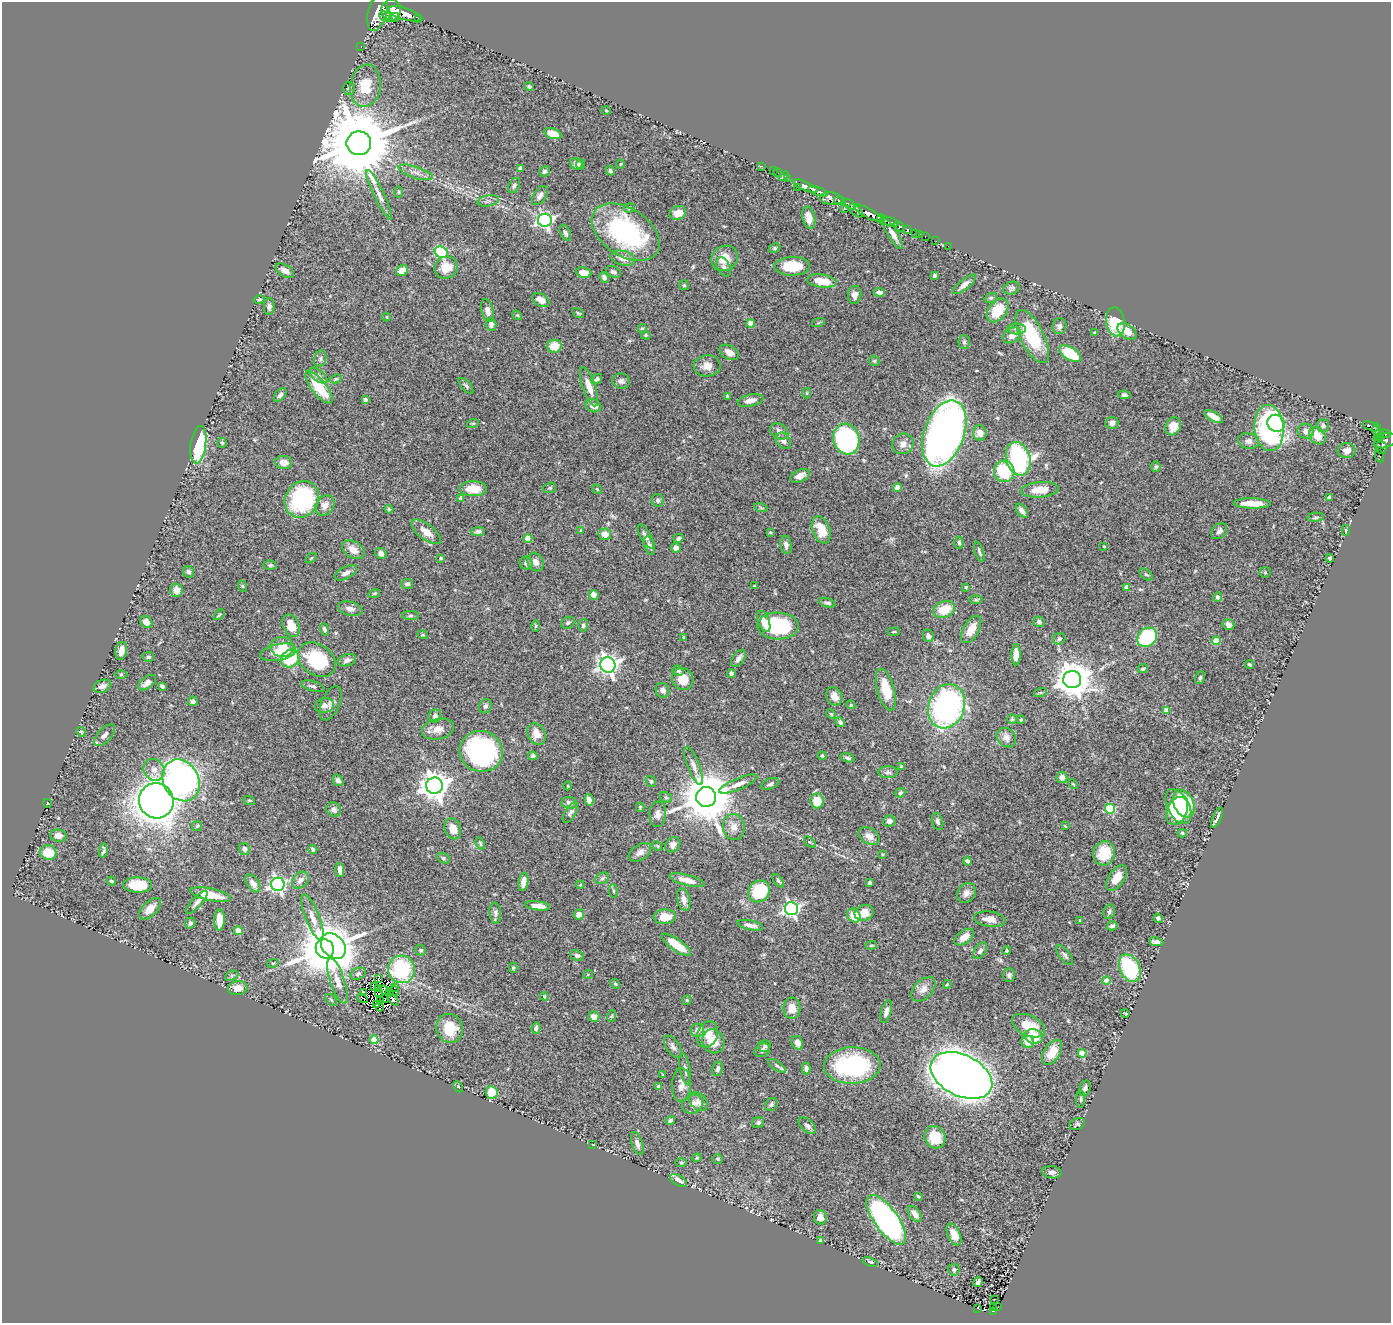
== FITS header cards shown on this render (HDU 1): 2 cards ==
NAXIS1  =                 1389
NAXIS2  =                 1321

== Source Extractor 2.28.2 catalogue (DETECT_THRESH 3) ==
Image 1389 x 1321 px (HDU 1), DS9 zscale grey, 1 PNG px = 1 image px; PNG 1393 x 1325 px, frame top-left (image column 1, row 1321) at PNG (2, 2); each listed source drawn as its Kron ellipse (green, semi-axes under 4 px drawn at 4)
Background 1.67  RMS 0.046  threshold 0.137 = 3 sigma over >= 5 px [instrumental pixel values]
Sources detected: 476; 9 with non-positive FLUX_AUTO (blend fragments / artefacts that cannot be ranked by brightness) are neither listed nor drawn; the other 467 listed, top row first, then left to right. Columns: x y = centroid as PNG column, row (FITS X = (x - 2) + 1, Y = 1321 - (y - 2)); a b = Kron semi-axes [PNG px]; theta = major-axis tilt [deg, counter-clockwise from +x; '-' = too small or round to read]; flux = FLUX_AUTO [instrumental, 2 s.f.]
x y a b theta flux
391 10 10 10 - 4900
378 12 19 9 75 6900
405 14 17 6 -18 5500
385 17 7 4 -26 1300
395 17 5 3 - 590
419 18 3 3 - 260
361 46 3 2 - 43
365 86 21 15 81 83
529 86 4 3 - 4.4
349 88 6 6 - 6.1
606 110 4 3 - 2.6
553 134 9 5 -20 40
359 143 12 12 - 42000
576 164 6 5 - 13
581 164 5 3 - 6.2
620 164 4 3 - 2.8
762 166 2 2 - 18
520 168 4 4 - 13
544 171 5 5 - 6.9
610 171 5 4 - 5.1
773 171 2 2 - 14
416 172 18 5 -18 20
777 173 5 2 - 20
784 176 5 3 - 85
788 179 3 3 - 80
514 185 8 5 63 7.1
805 186 13 4 -23 2600
797 187 2 2 - 66
818 191 10 4 -19 2700
399 192 6 4 90 3.7
379 195 27 5 -64 23
540 195 11 6 54 15
831 199 12 6 -7 1300
488 201 11 5 11 12
840 201 6 4 -15 1900
850 204 7 4 -32 920
629 208 6 4 12 5.4
844 209 4 3 - 290
856 211 8 4 -41 1600
678 213 8 7 - 35
868 213 16 4 -28 5500
809 218 11 6 -77 28
881 219 4 4 - 1200
545 220 7 6 - 700
889 222 9 4 -18 2900
899 226 5 4 - 410
907 229 3 3 - 410
626 232 38 23 -33 460
565 233 8 5 -65 8.4
916 233 4 3 - 130
893 234 17 5 -59 19
920 234 2 2 - 9.3
925 237 3 2 - 40
936 241 2 2 - 14
948 246 2 2 - 16
774 248 6 4 28 4.4
441 252 7 5 -31 280
623 258 12 7 -14 30
724 258 14 12 35 47
792 266 18 9 1 88
446 267 12 10 33 46
724 267 10 6 -64 8.8
285 271 10 5 -32 20
402 271 6 5 - 37
613 272 8 5 -24 8.3
584 273 8 5 -10 34
934 275 4 3 - 6.3
604 277 5 4 - 11
822 281 15 6 -8 60
964 284 14 5 39 16
684 285 5 5 - 3.5
1011 288 8 6 18 7.8
879 292 6 4 -5 10
855 295 9 6 85 14
991 298 6 5 - 5.4
259 299 6 4 13 4.6
541 300 9 6 -32 24
269 307 8 5 88 9
998 310 13 9 50 87
487 311 11 6 -76 15
578 313 6 4 -32 4.2
517 315 5 4 - 3.2
387 317 4 3 - 2.6
1115 322 14 9 -82 110
818 323 6 4 18 3.9
491 324 6 5 - 11
750 324 4 4 - 38
1059 326 8 7 - 10
642 328 4 3 - 3.5
1017 329 9 5 -1 10
1127 331 11 6 -37 37
1095 332 4 3 - 3.8
646 335 5 4 - 3.5
1012 335 10 7 34 28
1032 337 29 12 -63 180
964 342 7 5 -87 5.8
554 346 7 6 - 43
729 352 10 6 -29 21
1070 354 12 6 -31 120
320 359 8 6 75 8.1
874 361 5 4 - 4.2
707 366 13 10 4 25
318 375 11 5 -37 11
336 379 6 4 27 4.5
597 379 6 4 35 10
621 381 9 7 -10 11
466 386 9 4 -48 6.4
319 387 20 7 -52 120
589 387 21 6 -71 38
807 393 5 3 - 2.8
280 395 8 5 50 8.4
1124 395 6 4 -9 7.4
728 396 4 3 - 11
365 399 4 3 - 9.8
750 400 13 6 11 22
593 406 8 6 -23 18
1214 416 10 4 -30 27
473 423 6 3 18 3.4
1112 423 6 6 - 11
1276 423 9 8 - 180
1173 426 9 7 63 37
1323 426 7 6 - 9.8
1371 426 8 3 -21 210
1269 428 23 14 -85 550
1376 430 7 3 90 430
779 431 10 7 -36 17
1306 431 8 7 - 18
944 433 34 20 70 2600
980 433 7 7 - 27
1384 434 6 4 -5 650
1317 436 9 7 -51 42
1381 436 4 2 - 220
1377 437 4 3 - 130
846 439 15 13 -75 500
783 441 9 7 -49 14
1249 441 10 7 -11 14
1385 441 12 7 19 710
222 443 5 4 - 4.1
903 444 11 10 - 20
198 445 19 7 82 230
1381 448 6 5 - 110
1347 451 9 7 9 16
1380 456 6 2 -70 22
1018 459 17 12 -73 560
284 462 8 6 -3 29
1156 467 5 4 - 5
1004 471 11 10 - 160
800 476 10 6 23 20
897 487 4 4 - 22
550 488 6 5 - 4.6
473 489 14 7 0 60
597 489 5 4 - 4.3
1040 490 19 7 4 55
461 498 4 4 - 12
1329 498 4 4 - 17
302 499 19 16 57 320
658 500 6 6 - 7.3
1252 503 18 5 -1 52
325 505 11 9 54 23
761 508 6 4 -19 4.1
389 509 4 4 - 4.7
1022 511 8 4 -54 14
1316 517 8 4 6 5.9
581 530 4 3 - 2.6
821 530 14 8 -69 64
1346 530 5 4 - 3.7
478 531 7 4 7 8.8
1219 531 9 6 45 13
426 532 17 7 -37 29
770 532 4 4 - 3.1
605 534 6 6 - 27
646 537 13 5 -60 14
678 538 5 4 - 7.1
528 539 4 4 - 56
959 543 6 4 -86 5.7
786 545 9 5 -81 12
649 546 9 5 -74 11
1104 546 4 3 - 2.1
676 548 5 4 - 13
353 550 12 8 -30 25
979 552 10 3 -72 6.2
381 553 6 5 - 12
311 558 6 3 36 3.1
441 558 4 3 - 4.2
1330 558 4 3 - 5.7
535 562 10 7 -62 15
526 563 6 6 - 9
270 565 6 4 1 5.2
189 572 6 5 - 9.8
1265 572 5 5 - 3.8
346 573 12 6 27 14
1146 574 8 5 -38 5.5
407 584 6 5 - 7.2
242 586 6 3 -71 3.1
754 586 3 2 - 2.4
966 587 4 3 - 3.2
1127 587 4 4 - 26
176 590 7 6 - 20
374 593 6 3 19 3.8
594 595 5 5 - 16
1217 597 5 4 - 11
976 600 6 4 0 4.4
827 603 8 4 -14 9.7
350 609 12 7 -14 16
944 609 11 8 22 70
219 615 6 3 38 3.3
410 616 8 4 0 6.7
146 622 7 5 -46 21
764 622 11 5 -67 24
1039 622 6 5 - 7.3
568 623 7 5 31 6.8
583 625 6 5 - 7.1
1228 625 6 5 - 18
291 626 12 8 -65 49
536 626 6 4 88 3.9
778 626 20 13 -1 230
324 629 6 4 -71 7.3
971 629 15 7 59 47
894 632 6 3 8 3.2
423 635 5 3 - 2.7
928 636 6 5 - 11
683 637 3 2 - 2.9
1147 637 11 9 40 250
1059 639 6 5 - 7.2
1216 641 4 4 - 81
282 647 11 10 - 33
121 651 9 5 78 29
278 652 18 8 11 73
1016 655 10 4 89 29
148 657 6 5 - 6.7
290 658 10 8 38 130
738 658 10 5 56 14
317 660 20 15 -36 210
347 660 9 5 18 12
1249 664 4 3 - 3.9
608 665 8 7 - 1600
1143 668 5 4 - 4.4
678 670 6 5 - 6.7
731 673 4 4 - 9.8
121 675 6 4 0 3.9
1200 678 6 4 72 5.3
683 679 11 10 - 59
1072 680 9 8 - 6800
147 682 10 5 37 17
102 686 9 6 19 16
162 686 4 3 - 7.7
313 686 12 5 -17 9.9
663 690 7 6 - 14
886 690 21 8 -75 74
1040 693 6 4 18 3.8
834 696 9 7 -60 24
193 701 5 5 - 11
331 703 18 9 67 18
851 705 4 3 - 2.8
324 706 9 7 16 15
485 706 7 6 - 7.7
946 706 22 18 71 780
1166 710 4 4 - 30
831 714 5 4 - 3.6
435 716 6 6 - 12
1012 719 4 4 - 4.1
1021 720 4 3 - 3.3
840 722 5 4 - 6.9
438 729 16 10 12 28
81 732 5 4 - 3.7
537 734 11 8 -60 36
104 735 13 6 46 14
1006 737 10 9 - 18
481 751 22 20 -20 530
533 756 5 4 - 6.8
822 756 4 4 - 4.6
848 758 7 4 -14 6.1
694 766 20 6 -69 21
901 766 3 3 - 2.8
154 770 11 10 - 26
888 772 10 6 -1 9.5
1062 777 6 5 - 13
181 780 22 17 -62 1300
338 780 6 5 - 11
651 781 6 5 - 6
738 784 20 5 22 23
770 784 9 5 22 8.3
1073 784 5 3 - 2.9
435 786 8 8 - 4100
568 786 4 3 - 2.4
900 793 5 4 - 5.7
666 797 6 4 -29 5.1
706 797 10 10 - 18000
249 800 6 3 -18 3.2
589 800 6 4 -78 18
156 801 18 17 - 3900
817 801 7 6 - 64
47 803 4 3 - 2.1
569 803 8 6 -6 14
1184 804 15 10 -64 190
1178 806 19 11 -62 170
640 807 4 3 - 3.4
1110 809 5 5 - 200
334 810 7 6 - 10
1177 811 14 10 65 140
570 813 11 5 57 8.5
658 814 13 8 86 20
1217 818 11 3 66 11
889 821 6 5 - 12
938 821 9 5 -73 9
197 826 5 5 - 4.5
1065 826 4 4 - 2.3
734 827 13 11 -82 25
453 829 11 8 -67 38
1182 833 4 4 - 4
58 835 8 6 -8 22
869 836 11 7 -31 21
810 842 7 3 -44 3.5
480 843 6 3 -64 4.1
673 845 8 6 47 12
657 846 5 4 - 3.6
245 849 6 5 - 10
313 849 4 3 - 7.2
103 851 7 3 83 5.9
48 852 8 7 - 79
640 852 12 7 32 18
1104 853 12 11 - 86
882 854 4 3 - 2.3
444 858 7 5 -27 5.2
967 861 4 3 - 7
340 870 7 4 -85 16
602 878 7 5 30 6.8
1117 878 14 7 56 43
300 880 9 7 48 15
687 880 18 5 -14 27
111 881 5 3 - 4.1
778 881 7 4 -52 5.6
523 882 9 5 81 30
253 883 10 6 -57 20
869 883 4 4 - 6.2
278 884 7 6 - 910
138 885 14 7 -2 76
580 885 4 3 - 2.5
613 891 6 3 -82 3.8
759 891 11 10 - 140
966 893 11 8 49 17
211 895 20 6 -12 58
684 899 11 6 -76 16
197 902 15 5 48 12
538 906 12 4 -6 28
150 909 13 7 44 28
791 909 7 6 - 760
1109 912 7 5 74 7.6
495 913 10 5 -84 8.4
864 913 10 7 21 40
579 914 5 5 - 21
854 916 7 6 - 48
313 917 24 7 -68 27
665 917 11 7 4 50
1158 918 5 4 - 6.8
990 919 16 7 -7 27
219 920 10 5 88 32
1080 920 4 3 - 4.5
190 923 5 5 - 9.8
750 925 13 5 -12 16
1112 926 5 4 - 8.4
238 931 4 4 - 70
964 937 11 6 36 28
1156 942 7 4 -9 15
676 945 17 6 -35 65
871 945 5 4 - 3.8
333 946 14 10 -49 3400
325 949 10 9 - 18000
421 950 5 5 - 6.6
980 951 9 5 55 8.9
1007 951 4 4 - 3.5
577 955 7 5 -25 7.5
1065 955 12 5 -52 8.4
273 963 6 3 17 2.8
513 968 5 4 - 4.1
1130 968 15 9 -63 220
401 969 14 13 - 220
358 974 8 5 25 8.4
588 974 5 3 - 2.7
1009 975 6 5 - 7.9
232 976 7 4 25 6.8
379 978 3 2 - 2.4
337 981 24 7 -71 31
1106 981 4 4 - 52
615 984 5 4 - 4
947 984 4 3 - 3.1
374 987 4 2 - 10
395 987 3 2 - 1
238 988 10 7 7 39
379 989 3 2 - 1.9
923 989 14 9 46 23
384 990 5 2 - 3.1
394 991 5 2 - 5.3
364 992 4 2 - 2.7
389 992 3 2 - 3
379 993 3 2 - 1.9
544 996 4 3 - 2.8
362 998 6 2 -33 5.2
384 999 4 2 - 0.3
331 1000 7 3 -45 3.2
393 1000 6 3 -47 15
687 1000 4 4 - 4.2
380 1001 2 2 - 4.4
376 1004 3 2 - 3.7
379 1007 5 2 - 0.46
792 1008 10 8 90 32
886 1012 12 5 74 13
1125 1013 4 2 - 2.3
612 1016 6 3 71 3.3
594 1017 6 5 - 16
1028 1026 17 10 -25 68
450 1028 14 13 - 69
536 1028 6 4 74 7
697 1030 7 6 - 17
707 1034 13 10 68 37
1034 1036 9 7 -12 62
374 1040 4 4 - 95
713 1041 12 10 -62 57
1028 1042 6 6 - 30
797 1043 7 5 -63 18
764 1046 6 5 - 5.4
673 1047 13 6 -55 13
762 1050 8 6 29 9.8
1052 1052 13 8 57 55
1082 1053 4 4 - 85
852 1065 28 18 1 340
777 1066 10 4 -33 7.4
806 1068 6 4 -88 8.3
685 1069 16 5 -80 12
718 1069 7 5 76 9.4
663 1075 3 3 - 3
961 1075 33 20 -26 5000
682 1085 17 9 89 25
658 1086 4 3 - 4
458 1087 6 4 -64 3.7
1085 1088 8 5 71 8.9
492 1092 6 6 - 55
1081 1099 9 3 90 4.3
699 1102 11 7 -48 13
693 1104 11 9 23 18
771 1104 7 5 48 6.7
670 1120 5 4 - 7.3
758 1122 6 5 - 8.1
1077 1124 8 5 25 5.8
807 1126 10 6 -42 10
935 1137 11 10 - 74
637 1144 12 5 -72 14
593 1145 3 2 - 2.5
697 1158 4 4 - 3.3
718 1159 5 5 - 3.7
681 1162 6 4 0 3.6
1052 1172 9 6 -9 13
678 1180 9 5 -29 21
918 1196 4 3 - 4.1
915 1214 9 5 -50 21
820 1217 7 6 - 20
886 1220 29 11 -54 900
954 1234 11 6 -65 43
820 1241 3 3 - 4.6
870 1262 8 4 -19 6.9
954 1270 6 5 - 7.2
978 1282 5 3 - 7.4
994 1299 2 2 - 3
998 1307 2 2 - 7.4
978 1308 3 2 - 6.7
994 1308 3 2 - 13
993 1311 3 2 - 17
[9 non-positive-flux detections neither listed nor drawn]